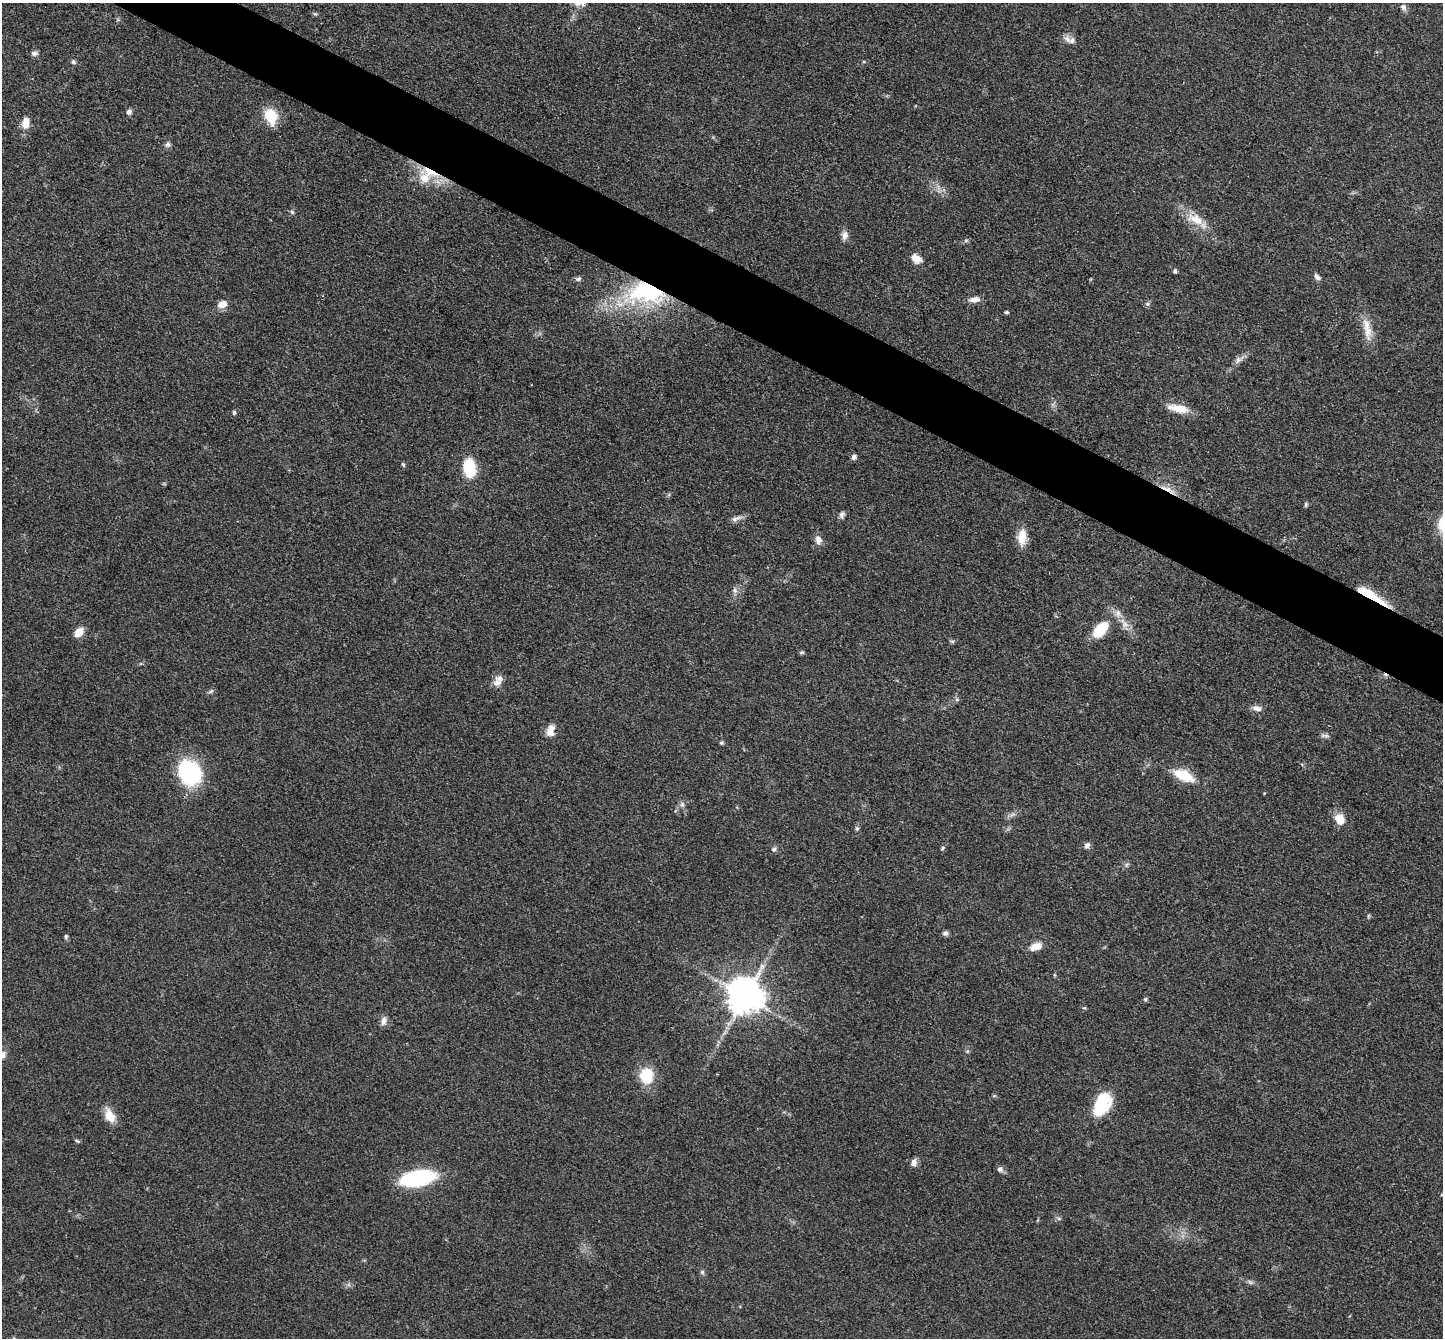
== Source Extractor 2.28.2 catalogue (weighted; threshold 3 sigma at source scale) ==
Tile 11 of 4 x 4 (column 3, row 3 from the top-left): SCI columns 2885-4325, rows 1483-2818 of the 5767 x 5775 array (HDU 1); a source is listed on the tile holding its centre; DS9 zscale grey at full resolution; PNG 1445 x 1340 px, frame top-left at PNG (2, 3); no overlay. Shown black and unused: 4% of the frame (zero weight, under 3 of 4 exposures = <1% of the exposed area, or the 3 px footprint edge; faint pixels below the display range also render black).
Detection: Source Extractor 2.28.2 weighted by HDU 2 'WHT'; one run over the whole footprint, this tile lists its part. Background 0.0996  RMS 0.006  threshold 0.027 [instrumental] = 3 sigma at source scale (4.5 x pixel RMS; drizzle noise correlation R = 1.50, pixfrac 1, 0.05/0.05 arcsec/px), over >= 5 px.
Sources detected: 81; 1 cosmic-ray / hot-pixel residue — not listed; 4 inside a brighter listed object's ellipse — not listed separately; the other 76 listed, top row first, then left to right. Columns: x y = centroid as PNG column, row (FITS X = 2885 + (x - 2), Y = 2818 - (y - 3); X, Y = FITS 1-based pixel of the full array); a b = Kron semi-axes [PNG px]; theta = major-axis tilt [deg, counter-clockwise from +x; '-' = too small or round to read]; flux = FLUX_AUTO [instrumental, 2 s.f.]
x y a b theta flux
1403 7 9 7 -59 2.1
1067 39 11 7 -62 3.1
34 53 9 6 -1 2
73 62 6 5 - 1.4
129 112 7 6 - 2.1
271 116 19 13 -70 16
26 123 14 9 83 6.8
168 145 8 7 - 1.8
430 172 30 9 -21 14
292 212 7 4 -45 0.97
1195 219 26 13 -23 12
845 235 11 7 80 3.6
916 258 15 10 -37 5.3
1175 271 5 4 - 1.4
1317 277 10 6 -48 2
578 279 8 5 10 1.5
648 292 35 19 1 82
974 299 15 7 6 3.8
222 304 12 9 20 4.6
1147 304 6 5 - 1.2
1006 312 4 4 - 1.1
1368 331 25 10 89 8.7
1238 360 10 8 49 2.6
1178 408 26 9 -11 11
234 412 7 5 76 1.1
854 457 7 6 - 1.8
403 465 7 4 -62 0.88
469 468 12 8 -84 42
1168 489 26 6 -30 5.8
1306 505 6 5 - 0.99
842 515 9 6 73 1.9
736 518 18 5 19 2.7
1022 537 21 11 86 9.2
818 540 12 9 -73 3.4
734 590 7 6 - 1.8
1371 595 39 7 -31 21
1124 623 19 7 -57 5.8
1100 630 23 13 48 17
79 632 9 6 48 9.5
952 641 6 4 -1 0.95
801 652 8 4 1 0.86
499 678 13 8 1 3.3
211 691 8 5 30 1.3
957 700 6 4 -1 0.98
1257 708 12 7 -13 3.1
550 730 16 10 77 5.3
1326 736 7 4 0 1.3
721 743 6 4 -1 0.94
189 772 28 23 -57 54
1183 775 21 10 -24 19
682 804 7 6 - 1.7
1012 814 10 3 21 1.6
1339 819 12 10 -61 8.7
857 828 6 5 - 1.1
1087 845 8 6 47 2.2
942 848 7 4 47 0.89
774 849 7 6 - 1.3
1368 916 6 4 71 0.72
945 933 7 6 - 1.7
66 936 5 5 - 1.1
1036 946 17 9 19 5.9
745 996 10 10 - 1500
1145 999 6 5 - 0.91
1084 1008 5 3 - 0.63
384 1021 12 7 80 2.9
646 1076 15 13 -85 21
994 1096 6 3 19 0.69
1102 1104 28 17 64 26
110 1116 19 11 -62 8.3
77 1141 8 4 -25 0.93
914 1162 10 7 66 3
1000 1169 8 7 - 2.1
417 1178 34 14 10 61
1059 1218 6 4 -1 1
702 1272 6 6 - 1.2
1250 1282 8 4 -45 1.3
Overlapping masked pixels (flux is a lower limit): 4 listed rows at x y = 430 172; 648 292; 1168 489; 1371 595